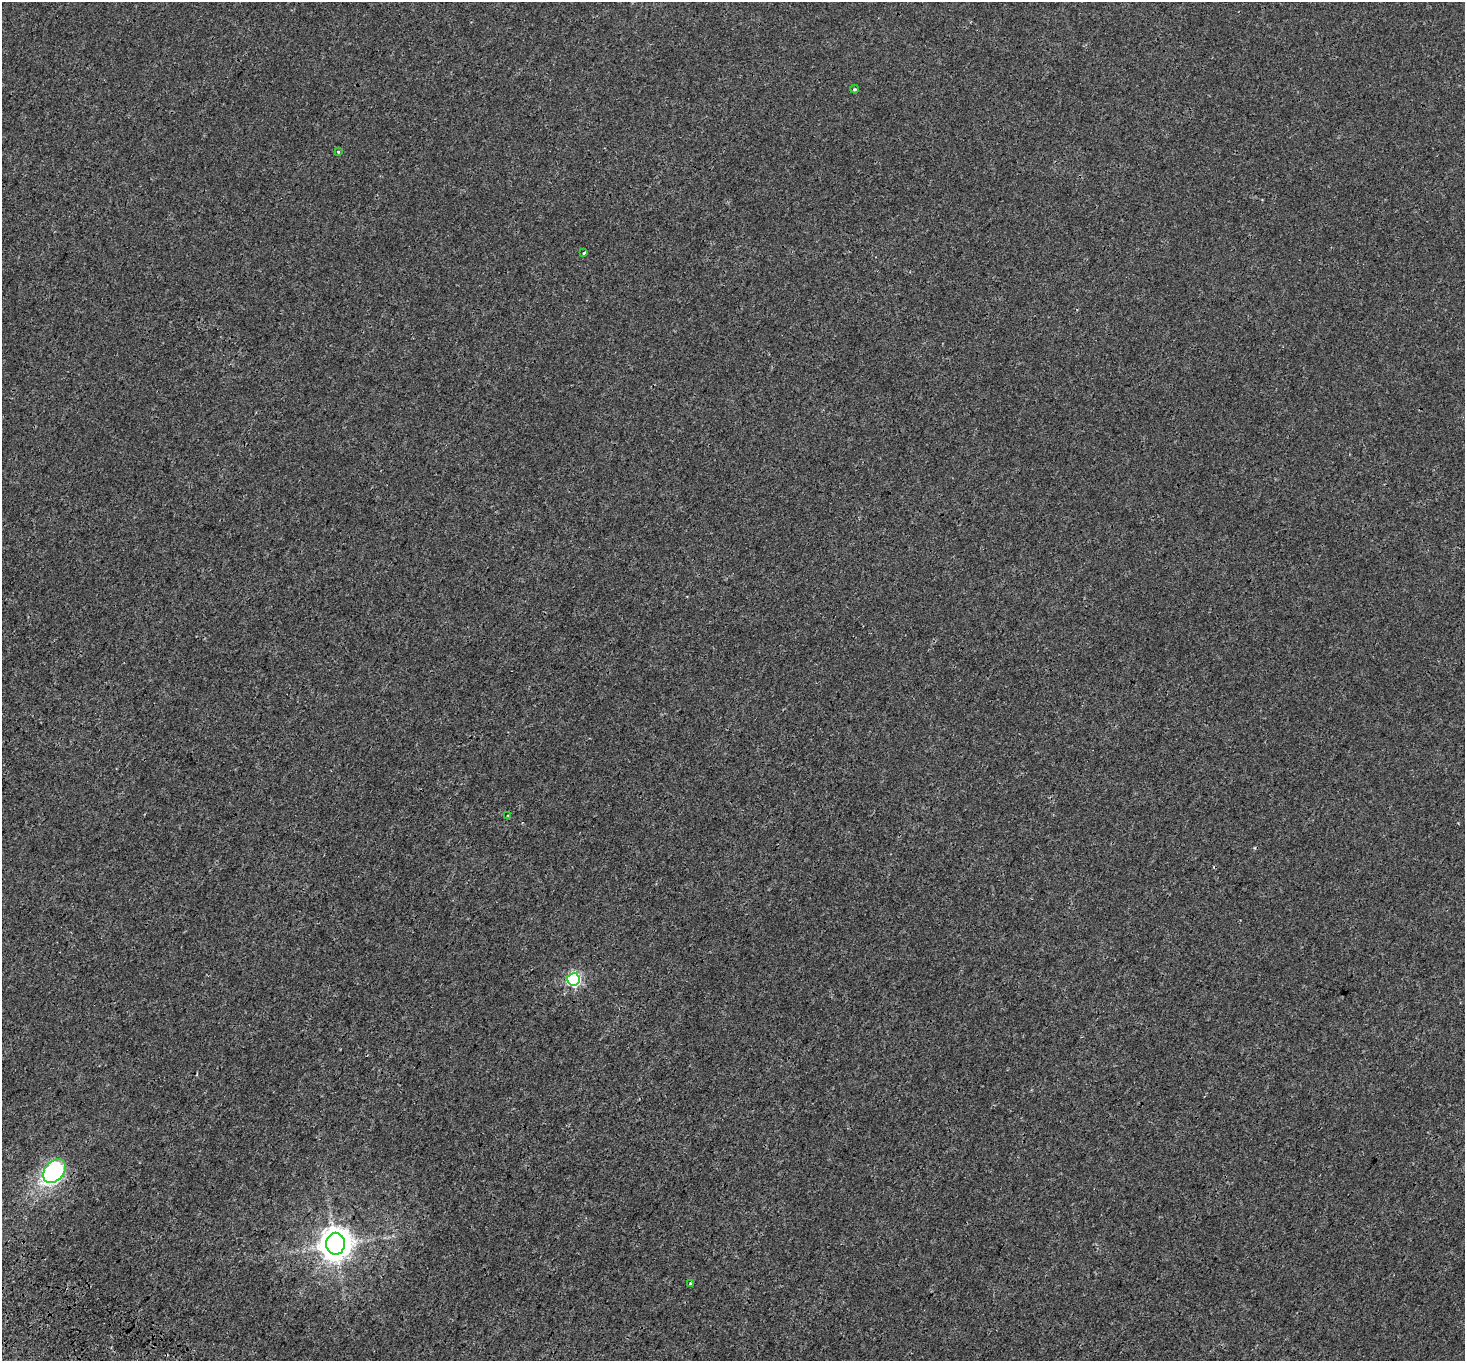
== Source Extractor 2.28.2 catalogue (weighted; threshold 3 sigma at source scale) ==
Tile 7 of 4 x 4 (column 3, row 2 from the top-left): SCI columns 3053-4515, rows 3054-4412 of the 6113 x 6170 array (HDU 1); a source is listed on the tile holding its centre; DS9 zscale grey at full resolution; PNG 1467 x 1363 px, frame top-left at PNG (2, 2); each listed source drawn as its Kron ellipse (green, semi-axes under 4 px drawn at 4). Shown black and unused: <1% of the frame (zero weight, under 3 of 4 exposures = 9% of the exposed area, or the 3 px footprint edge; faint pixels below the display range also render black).
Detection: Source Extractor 2.28.2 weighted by HDU 2 'WHT'; one run over the whole footprint, this tile lists its part. Background 0.00138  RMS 0.0014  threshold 0.00615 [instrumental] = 3 sigma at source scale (4.5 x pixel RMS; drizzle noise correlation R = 1.50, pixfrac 1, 0.0396/0.0396 arcsec/px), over >= 5 px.
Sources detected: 8; all 8 listed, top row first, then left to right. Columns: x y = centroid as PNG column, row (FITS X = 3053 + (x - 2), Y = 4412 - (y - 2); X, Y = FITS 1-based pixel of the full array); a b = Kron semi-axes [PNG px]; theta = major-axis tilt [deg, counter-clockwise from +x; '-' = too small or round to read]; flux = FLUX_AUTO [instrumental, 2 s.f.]
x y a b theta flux
854 89 4 3 - 0.17
338 152 4 3 - 0.16
584 253 3 2 - 0.16
508 815 3 3 - 0.13
573 979 6 6 - 23
54 1171 13 9 51 28
336 1244 11 9 -90 270
690 1284 3 3 - 0.24